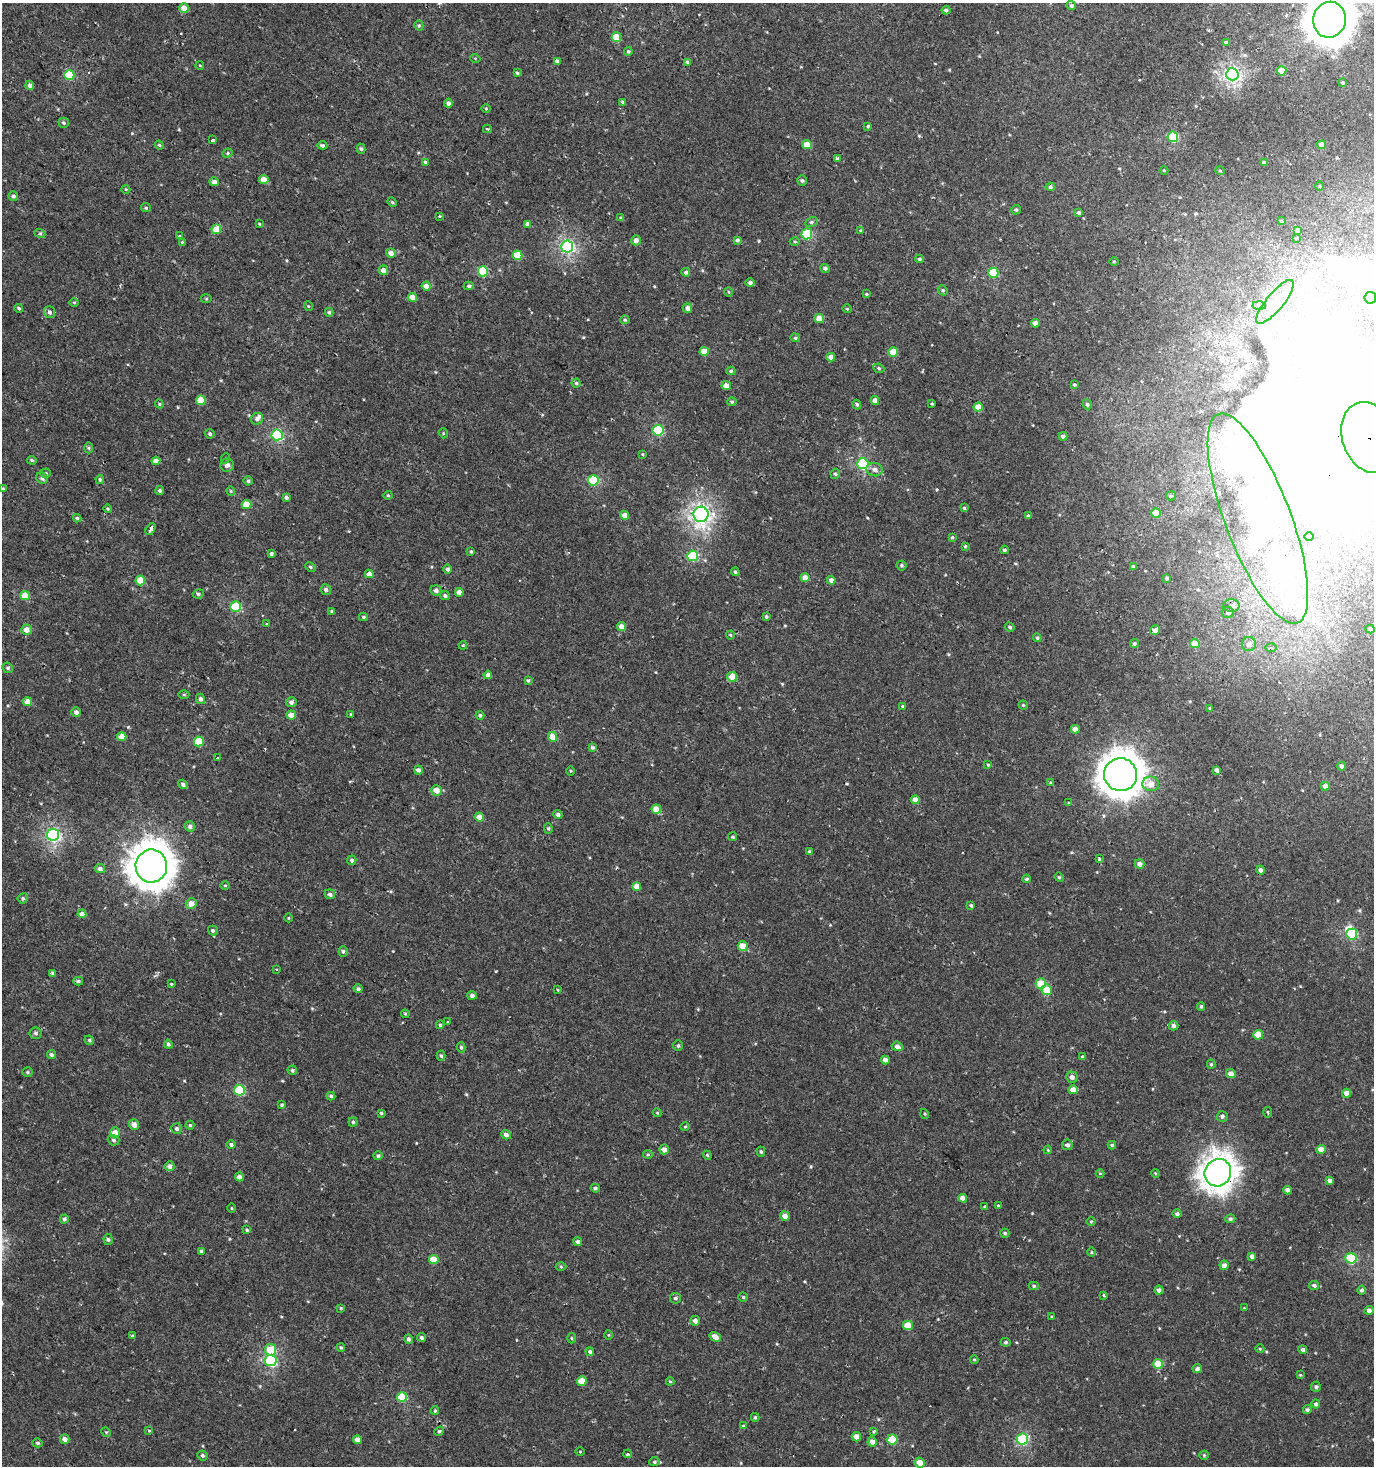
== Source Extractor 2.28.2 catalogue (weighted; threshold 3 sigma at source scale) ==
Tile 11 of 4 x 4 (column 3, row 3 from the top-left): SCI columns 3041-4412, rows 1465-2928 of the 5973 x 5886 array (HDU 1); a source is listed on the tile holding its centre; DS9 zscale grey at full resolution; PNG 1376 x 1468 px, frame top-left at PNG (2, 3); each listed source drawn as its Kron ellipse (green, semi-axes under 4 px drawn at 4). Shown black and unused: <1% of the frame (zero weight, under 2 of 3 exposures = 2% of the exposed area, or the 3 px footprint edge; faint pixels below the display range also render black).
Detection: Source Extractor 2.28.2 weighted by HDU 2 'WHT'; one run over the whole footprint, this tile lists its part. Background 6.87e-04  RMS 0.0025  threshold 0.0115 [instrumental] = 3 sigma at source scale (4.5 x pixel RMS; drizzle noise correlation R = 1.50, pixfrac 1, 0.0396/0.0396 arcsec/px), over >= 5 px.
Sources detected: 414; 13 inside a brighter object's white glare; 2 cosmic-ray / hot-pixel residue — neither listed nor drawn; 3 inside a brighter listed object's ellipse — not listed separately; the other 396 listed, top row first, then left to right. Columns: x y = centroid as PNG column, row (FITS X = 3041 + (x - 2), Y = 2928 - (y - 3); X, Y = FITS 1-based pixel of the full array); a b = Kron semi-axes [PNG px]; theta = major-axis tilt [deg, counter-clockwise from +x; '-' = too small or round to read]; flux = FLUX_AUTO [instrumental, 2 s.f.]
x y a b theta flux
1071 5 5 4 - 0.4
184 8 5 5 - 2.2
946 10 4 4 - 0.54
1330 20 18 16 78 610
419 25 5 4 - 0.36
616 37 5 4 - 4.9
1226 42 4 3 - 0.93
628 51 4 4 - 0.35
475 58 5 3 - 0.2
557 61 4 4 - 0.61
687 62 4 4 - 0.34
200 66 4 3 - 0.18
1282 71 5 4 - 3.9
517 73 3 3 - 0.33
1232 74 6 6 - 60
69 75 5 5 - 11
1343 83 4 4 - 0.34
30 85 4 4 - 0.85
623 102 4 4 - 0.41
448 103 4 4 - 0.81
486 108 5 3 - 0.2
64 123 5 5 - 0.44
868 126 4 4 - 0.31
487 129 4 3 - 0.31
1173 137 5 5 - 15
213 140 3 3 - 1.2
159 145 4 4 - 0.26
322 145 5 4 - 0.49
807 145 5 4 - 2.6
1322 145 4 4 - 2.1
361 149 5 4 - 0.42
227 153 5 4 - 0.38
837 159 3 3 - 0.77
425 162 4 4 - 0.31
1264 163 4 3 - 0.62
1164 170 4 3 - 0.22
1220 171 5 3 - 0.21
264 179 5 4 - 2.4
802 180 5 4 - 0.53
214 182 4 4 - 0.97
1320 186 5 3 - 0.23
1050 187 5 4 - 0.5
126 189 4 3 - 0.18
13 196 5 5 - 0.52
392 202 5 4 - 0.28
146 208 5 4 - 0.3
1016 210 5 4 - 0.4
1079 212 4 4 - 0.48
440 216 3 3 - 0.36
621 217 4 4 - 0.3
1281 221 3 2 - 0.27
811 222 6 4 26 0.42
259 224 4 3 - 0.28
527 224 4 4 - 0.96
216 229 5 5 - 3.8
860 230 4 3 - 0.23
1297 230 4 4 - 0.98
40 234 5 3 - 0.38
807 234 5 5 - 14
179 236 3 3 - 0.27
1297 238 3 2 - 0.21
636 240 5 4 - 1.2
737 240 4 4 - 0.63
182 242 4 4 - 0.24
795 242 5 3 - 0.27
567 246 6 6 - 42
391 253 5 4 - 1.4
517 255 5 5 - 5.4
919 259 4 3 - 0.4
1114 261 4 3 - 0.2
825 268 5 4 - 0.58
383 270 5 4 - 1.4
483 271 5 5 - 12
686 272 4 4 - 0.65
993 273 5 5 - 9.1
750 283 4 4 - 0.7
426 286 4 4 - 1.9
469 286 5 4 - 0.5
943 290 5 4 - 0.4
729 292 5 3 - 0.22
866 294 4 4 - 0.23
412 297 4 4 - 2.4
1370 298 6 6 - 30
206 299 5 3 - 0.26
74 302 5 3 - 0.25
1275 302 27 8 51 4.6
308 306 5 3 - 0.2
1259 306 6 4 -2 0.47
19 308 4 3 - 0.38
687 308 5 5 - 1
847 309 4 4 - 0.25
49 312 6 5 - 0.71
329 312 4 4 - 0.36
819 318 5 4 - 2.3
625 320 4 4 - 0.32
1035 323 4 4 - 1.4
795 338 5 4 - 0.33
704 351 4 4 - 2.9
893 352 5 4 - 5.1
831 357 4 4 - 1.4
879 368 6 4 -23 0.34
731 371 4 4 - 0.4
576 383 4 4 - 0.33
1074 384 3 3 - 0.34
726 386 5 4 - 1.8
201 400 5 4 - 4.2
875 400 4 4 - 1.5
732 402 4 4 - 0.33
159 404 4 4 - 0.26
857 404 5 4 - 0.46
932 404 3 2 - 0.3
1087 404 5 4 - 0.43
978 407 4 4 - 3.1
257 419 6 5 - 0.81
658 430 5 5 - 14
443 433 5 3 - 0.22
210 434 5 4 - 0.45
277 435 5 5 - 22
1063 436 4 4 - 0.73
1369 438 36 27 -70 5100
89 448 5 3 - 0.29
643 454 4 3 - 0.22
226 458 5 3 - 0.24
32 460 5 4 - 0.34
156 461 4 4 - 1.4
863 464 5 5 - 25
227 465 7 6 - 1
874 469 8 6 -15 1
45 473 5 4 - 0.41
835 474 5 4 - 0.39
42 478 6 5 - 0.68
100 479 4 3 - 0.37
593 480 5 5 - 14
248 481 4 4 - 0.44
3 489 3 3 - 0.25
160 490 4 4 - 0.53
231 491 4 4 - 0.26
388 495 4 4 - 0.27
1171 496 5 4 - 0.34
286 497 4 3 - 0.58
246 504 5 4 - 4.8
108 508 4 3 - 0.29
964 508 4 4 - 0.3
1156 513 5 4 - 3.1
701 514 7 7 - 85
625 515 4 4 - 1.8
1028 516 4 3 - 0.41
77 518 4 4 - 0.36
1258 518 112 33 -69 54
150 529 6 3 60 6.1
1309 536 5 3 - 0.24
952 537 4 3 - 0.26
965 546 4 3 - 0.23
1004 550 4 3 - 0.39
471 551 3 3 - 0.28
271 554 3 3 - 0.52
693 556 5 5 - 15
901 565 5 5 - 0.36
1133 566 4 3 - 0.34
310 567 5 4 - 0.38
448 569 4 4 - 0.67
735 572 4 4 - 0.4
369 574 4 4 - 1.9
805 578 4 4 - 1.7
1167 578 3 3 - 0.53
831 580 4 4 - 1
140 581 5 5 - 4.8
326 590 5 5 - 0.71
436 590 5 5 - 0.78
459 592 4 4 - 1.4
198 594 5 4 - 0.48
25 596 4 4 - 4.9
445 596 4 4 - 0.64
1231 606 8 6 0 1.1
236 607 5 5 - 13
331 611 4 4 - 0.26
1228 612 6 5 - 0.66
766 616 3 3 - 0.37
363 617 4 3 - 0.39
267 624 4 3 - 0.24
621 626 5 4 - 1.6
1010 627 5 4 - 0.45
1370 629 4 4 - 1.1
27 630 5 5 - 1.8
1155 630 5 4 - 1.2
730 635 4 4 - 0.24
1037 638 4 3 - 0.35
1134 643 4 4 - 0.42
1195 643 5 4 - 4.2
1249 644 7 7 - 1.2
463 645 4 3 - 0.23
1271 648 6 4 -1 0.37
8 668 5 5 - 0.45
488 675 4 4 - 1.4
732 677 5 5 - 3.2
528 680 4 4 - 0.31
184 695 5 3 - 0.26
200 699 5 4 - 0.7
27 702 4 4 - 2.5
291 702 5 5 - 0.79
1023 705 4 4 - 0.31
903 706 4 3 - 0.31
1210 708 4 4 - 0.44
76 712 5 4 - 0.9
351 714 4 4 - 0.33
291 715 5 4 - 2.3
480 715 4 4 - 0.47
1075 729 4 4 - 1.6
122 737 4 4 - 3
552 737 5 4 - 3.5
199 741 5 5 - 5.7
592 747 4 4 - 0.45
217 757 3 3 - 0.88
988 765 4 3 - 0.26
1342 766 4 4 - 0.7
418 770 4 4 - 0.92
1217 770 4 4 - 0.82
570 771 4 3 - 0.22
1121 775 16 16 - 420
1051 783 4 3 - 0.3
183 784 5 4 - 0.57
1151 784 8 7 - 2.3
1325 786 5 4 - 1.5
436 790 5 5 - 1.9
915 800 4 4 - 1.8
1069 803 3 3 - 0.24
656 809 5 4 - 3.8
558 815 4 4 - 0.68
479 817 5 4 - 1.8
190 826 5 5 - 0.74
548 829 5 4 - 0.34
53 835 6 6 - 45
733 837 4 4 - 0.36
809 851 3 3 - 0.32
1099 859 3 3 - 0.54
352 860 5 4 - 0.61
1140 864 5 4 - 1.1
151 866 16 16 - 490
100 869 5 4 - 0.84
1260 870 4 4 - 0.87
1059 877 5 4 - 0.28
1027 879 4 3 - 0.38
225 885 5 3 - 0.24
637 887 4 4 - 2.4
330 894 5 5 - 0.79
23 898 5 5 - 0.45
191 903 5 5 - 1.8
971 905 4 3 - 0.37
82 914 4 4 - 1.2
288 918 4 3 - 0.21
213 930 5 5 - 0.52
1352 934 5 5 - 12
743 946 5 5 - 3.2
343 951 5 4 - 0.55
277 970 3 3 - 0.55
53 973 4 4 - 0.57
78 981 5 4 - 0.45
171 984 3 3 - 0.25
1041 984 5 5 - 5
358 989 4 4 - 0.54
558 990 4 2 - 0.21
1047 990 5 5 - 3.8
472 995 5 4 - 0.78
1201 1006 4 3 - 0.35
405 1014 4 3 - 0.27
448 1022 3 3 - 0.61
440 1025 4 3 - 0.37
1174 1026 5 4 - 0.79
36 1033 6 6 - 0.57
1258 1035 5 5 - 3.6
89 1040 5 4 - 0.45
168 1044 4 4 - 0.54
678 1046 5 4 - 0.43
897 1046 5 4 - 1.2
461 1047 5 4 - 0.42
51 1055 4 4 - 0.52
441 1056 5 4 - 0.42
1082 1057 4 4 - 0.32
885 1060 4 4 - 1.4
1211 1064 4 4 - 0.34
292 1070 5 4 - 0.42
27 1072 5 4 - 0.34
1231 1074 5 4 - 1.7
1072 1077 5 5 - 0.95
239 1090 5 5 - 13
1073 1090 4 4 - 2.3
1346 1093 4 4 - 1.7
331 1096 4 4 - 0.41
282 1105 4 3 - 0.4
1268 1112 5 2 - 0.26
381 1113 3 3 - 0.29
657 1113 4 4 - 0.23
925 1114 5 3 - 0.22
1222 1116 5 5 - 0.63
353 1122 4 4 - 0.37
134 1125 5 5 - 1.6
190 1125 4 4 - 0.36
685 1127 4 3 - 0.22
177 1129 5 5 - 0.72
115 1132 5 5 - 2.1
506 1135 5 4 - 0.94
113 1140 6 5 - 0.55
231 1144 4 4 - 0.55
1067 1145 5 5 - 0.64
1112 1145 4 3 - 0.36
664 1149 5 5 - 1.1
1321 1149 4 4 - 2.1
1048 1150 4 3 - 0.21
761 1152 5 4 - 0.43
648 1155 5 3 - 0.26
707 1155 4 3 - 0.26
378 1156 5 4 - 0.5
170 1166 5 5 - 1.1
1100 1173 4 3 - 0.2
1155 1173 4 3 - 0.21
1218 1173 14 13 - 250
239 1177 4 4 - 1.2
1330 1180 4 3 - 0.86
595 1188 4 4 - 0.45
1287 1190 4 4 - 1.1
962 1198 4 4 - 1.4
985 1206 4 3 - 0.26
998 1206 4 4 - 0.35
231 1208 4 3 - 0.24
1177 1214 5 4 - 0.59
785 1216 5 4 - 1.5
64 1219 4 4 - 0.62
1230 1219 5 4 - 0.52
1091 1221 5 3 - 0.24
247 1230 4 4 - 0.33
1005 1233 4 4 - 0.38
108 1239 5 4 - 0.46
578 1242 4 4 - 0.74
201 1251 4 4 - 0.48
1092 1252 4 3 - 0.22
1252 1256 4 4 - 0.97
1351 1258 5 5 - 16
434 1260 5 4 - 5
1224 1265 5 4 - 1.1
561 1266 5 3 - 0.27
1314 1285 5 4 - 0.6
1034 1286 5 4 - 0.36
1159 1290 4 4 - 0.8
1362 1290 4 4 - 0.56
1103 1295 3 3 - 0.41
743 1297 4 4 - 0.32
675 1298 5 5 - 0.52
341 1308 4 3 - 0.27
1244 1308 3 3 - 0.17
1369 1310 4 4 - 1
1052 1317 3 3 - 0.22
695 1321 5 5 - 1.1
908 1325 5 5 - 4.3
609 1335 5 3 - 0.21
132 1336 4 4 - 0.26
421 1337 4 4 - 0.43
715 1337 6 4 -33 1.5
571 1338 5 3 - 0.23
409 1339 5 4 - 0.56
1005 1342 5 4 - 0.39
341 1347 4 3 - 0.31
1260 1349 4 3 - 0.21
271 1350 6 5 - 5.2
1303 1350 4 4 - 0.69
590 1352 4 4 - 0.53
974 1359 4 4 - 0.25
271 1360 6 5 - 25
1158 1364 5 5 - 6.2
1197 1369 5 4 - 0.7
1300 1375 4 4 - 0.24
582 1381 5 4 - 3.8
670 1381 4 4 - 0.27
1316 1387 5 5 - 0.45
402 1397 5 5 - 9.1
1316 1404 4 4 - 0.68
1307 1410 4 4 - 0.47
435 1411 4 3 - 0.28
755 1417 4 3 - 0.33
743 1426 4 4 - 0.34
149 1431 3 3 - 0.54
439 1431 5 4 - 0.35
874 1431 4 4 - 0.31
106 1432 5 4 - 0.26
856 1437 4 4 - 1.6
65 1439 5 4 - 1.1
892 1439 5 5 - 7.4
1022 1439 5 5 - 21
357 1440 4 4 - 1.5
872 1442 5 4 - 1.4
37 1443 5 4 - 0.41
580 1452 5 3 - 0.21
628 1454 4 4 - 0.53
202 1455 5 4 - 0.5
1204 1455 5 4 - 0.29
654 1462 5 4 - 0.37
920 1463 5 5 - 2.5
Overlapping masked pixels (flux is a lower limit): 2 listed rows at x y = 1369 438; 1218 1173
Isophote crosses this tile's border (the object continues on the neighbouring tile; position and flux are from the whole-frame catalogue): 3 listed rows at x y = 1330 20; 1370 298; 1369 438